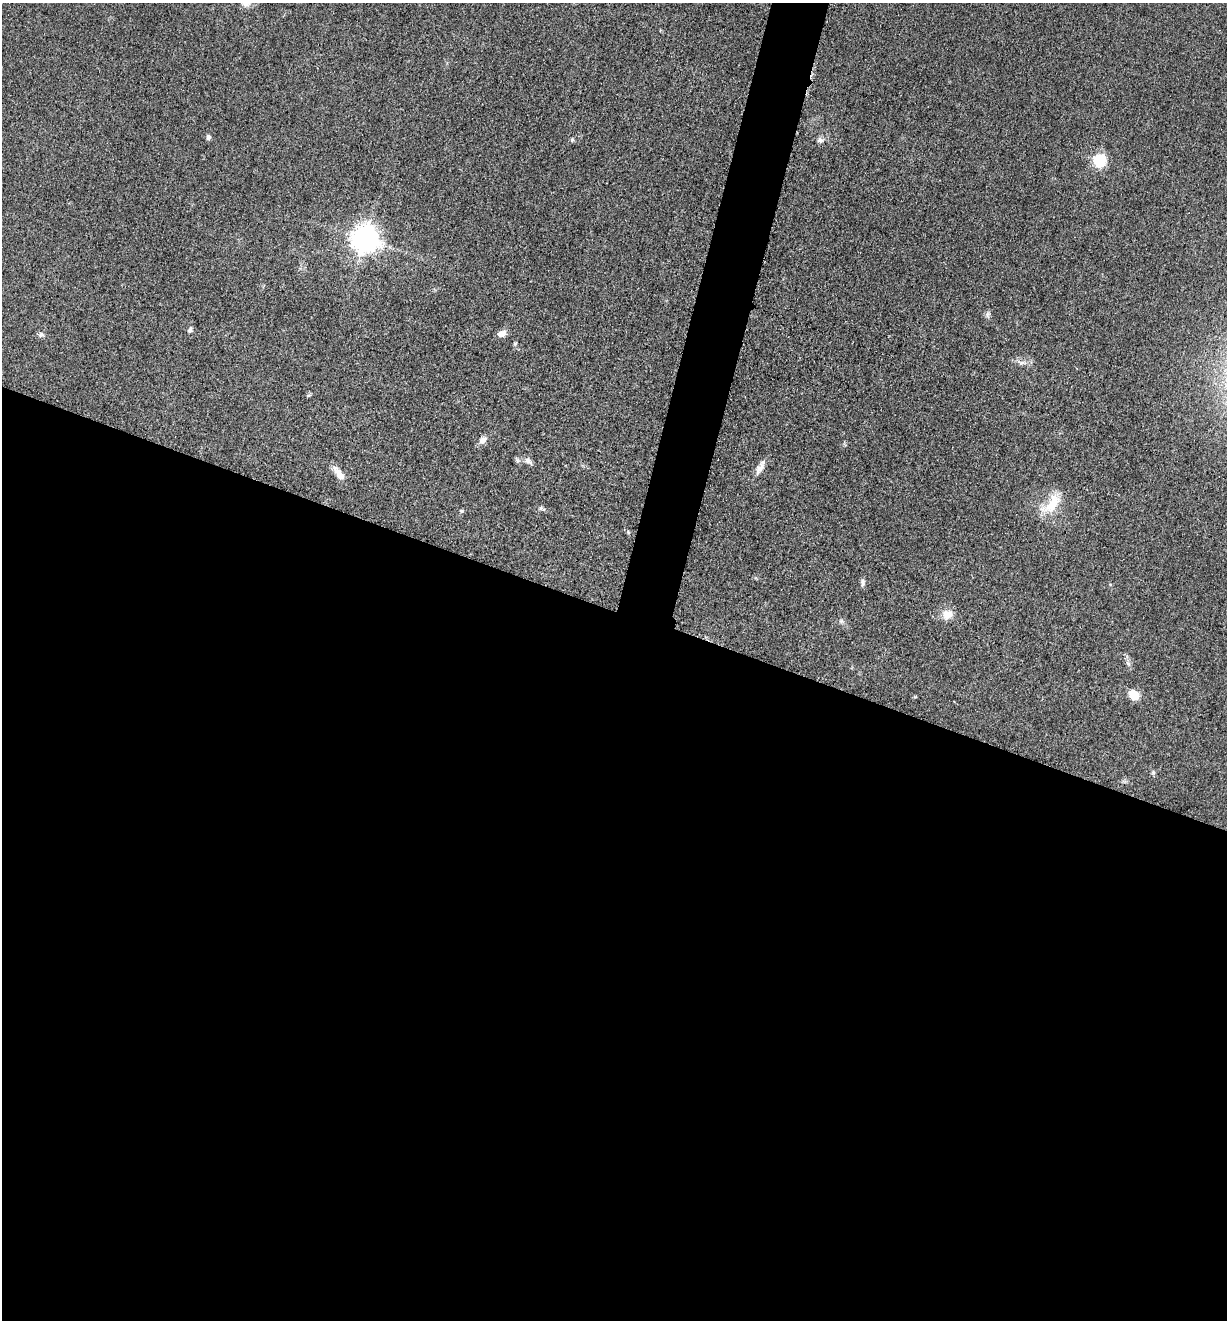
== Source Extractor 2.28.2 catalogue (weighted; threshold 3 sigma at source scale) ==
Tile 14 of 4 x 4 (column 2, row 4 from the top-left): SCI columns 1489-2713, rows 12-1329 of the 5304 x 5292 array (HDU 1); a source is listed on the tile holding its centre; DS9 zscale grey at full resolution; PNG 1229 x 1322 px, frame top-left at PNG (2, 3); no overlay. Shown black and unused: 56% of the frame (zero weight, under 3 of 5 exposures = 1% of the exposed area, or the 3 px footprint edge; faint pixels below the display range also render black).
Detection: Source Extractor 2.28.2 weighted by HDU 2 'WHT'; one run over the whole footprint, this tile lists its part. Background 0.0509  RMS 0.0056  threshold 0.0251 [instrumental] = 3 sigma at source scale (4.5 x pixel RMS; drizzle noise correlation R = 1.50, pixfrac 1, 0.05/0.05 arcsec/px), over >= 5 px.
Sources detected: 24; all 24 listed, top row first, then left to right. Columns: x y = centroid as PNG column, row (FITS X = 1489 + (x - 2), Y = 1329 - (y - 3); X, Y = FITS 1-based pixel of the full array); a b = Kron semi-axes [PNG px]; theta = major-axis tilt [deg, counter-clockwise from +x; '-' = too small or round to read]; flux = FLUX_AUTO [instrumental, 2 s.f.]
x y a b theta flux
208 137 7 5 87 1.4
572 140 6 5 - 0.85
820 140 8 7 - 2
1099 160 7 6 - 47
365 239 10 10 - 420
987 314 8 6 73 1.5
190 330 9 5 63 1.3
41 334 8 7 - 1.5
502 334 9 6 11 3.6
515 344 5 4 - 0.65
1021 362 14 6 -20 2.8
483 440 12 7 30 2.8
528 461 12 7 -38 2.2
760 468 21 8 61 4.2
339 474 19 7 -55 5.6
1052 504 33 15 56 14
542 508 10 5 -14 1.3
628 532 5 4 - 0.69
863 583 11 5 89 1.6
947 614 15 13 15 5.8
841 621 6 5 - 1.1
1128 664 7 4 -45 1.3
1134 695 9 8 - 11
1153 773 6 5 - 0.92
Unlisted compact peaks at least as high as the median listed source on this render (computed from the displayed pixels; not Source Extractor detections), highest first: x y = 462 511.